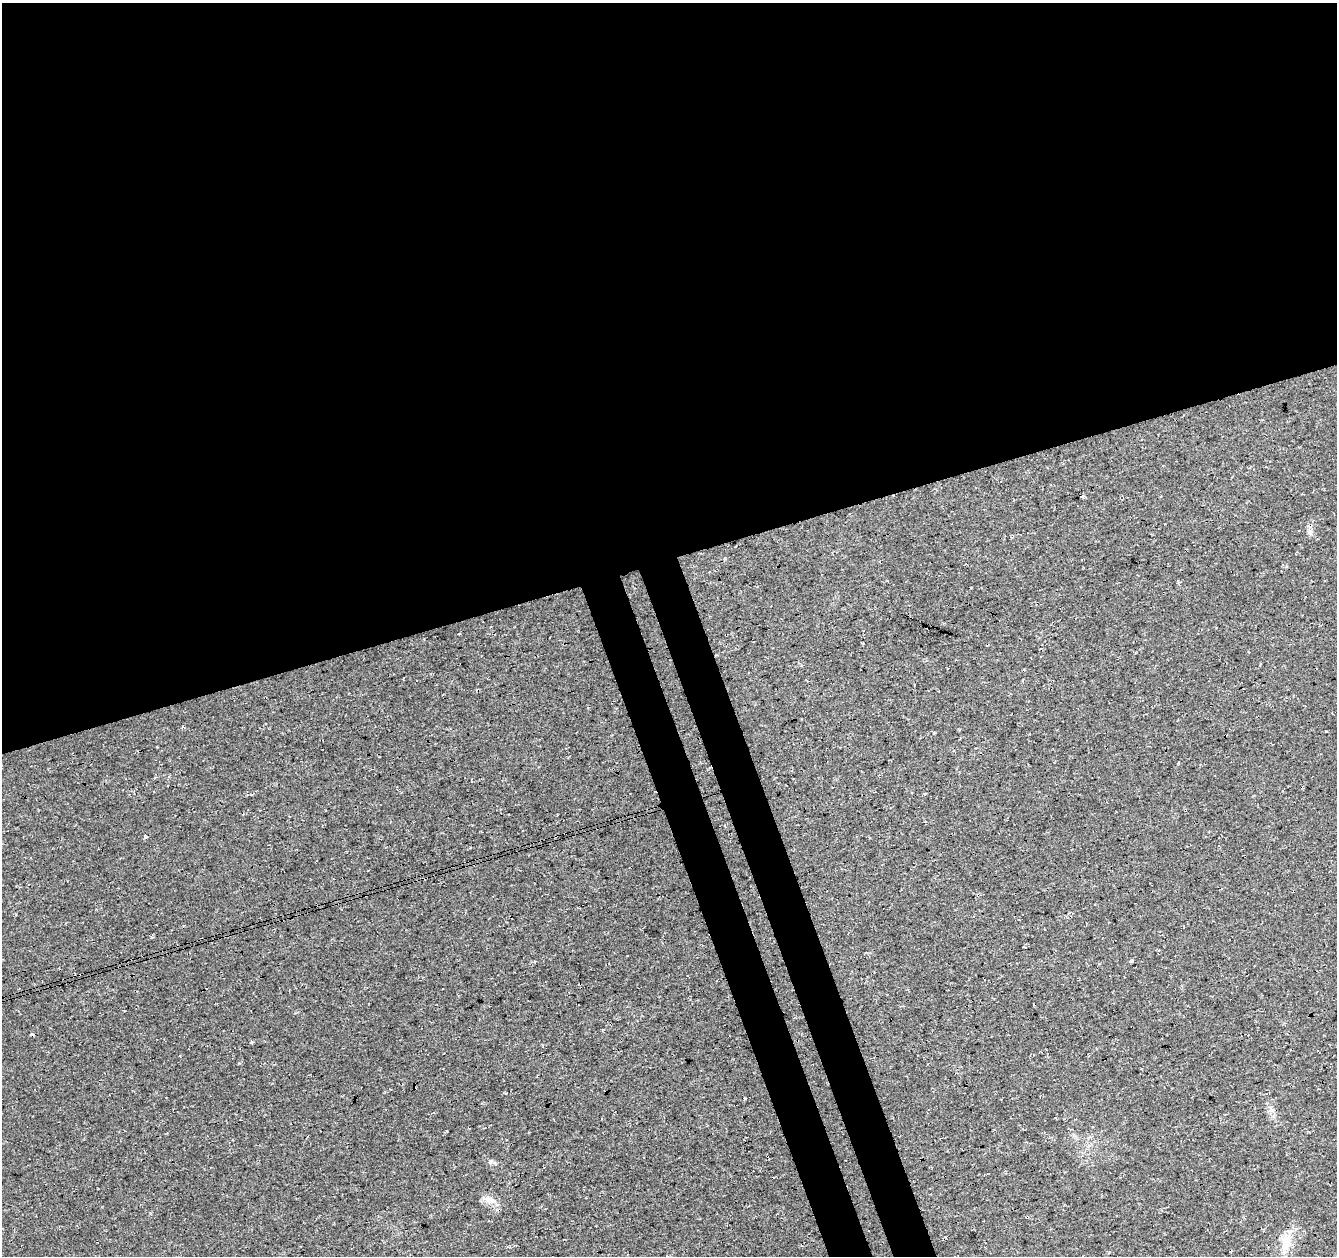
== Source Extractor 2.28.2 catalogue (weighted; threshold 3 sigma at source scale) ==
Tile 2 of 4 x 4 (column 2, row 1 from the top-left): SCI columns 1389-2723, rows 3848-5101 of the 5449 x 5237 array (HDU 1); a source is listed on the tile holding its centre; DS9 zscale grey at full resolution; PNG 1339 x 1258 px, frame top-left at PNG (2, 3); no overlay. Shown black and unused: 48% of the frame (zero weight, under 3 of 4 exposures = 5% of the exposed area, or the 3 px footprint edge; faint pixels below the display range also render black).
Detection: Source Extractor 2.28.2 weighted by HDU 2 'WHT'; one run over the whole footprint, this tile lists its part. Background 0.0307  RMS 0.0081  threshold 0.0362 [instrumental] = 3 sigma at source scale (4.5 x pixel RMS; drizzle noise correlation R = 1.50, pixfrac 1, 0.0396/0.0396 arcsec/px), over >= 5 px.
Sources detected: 6; all 6 listed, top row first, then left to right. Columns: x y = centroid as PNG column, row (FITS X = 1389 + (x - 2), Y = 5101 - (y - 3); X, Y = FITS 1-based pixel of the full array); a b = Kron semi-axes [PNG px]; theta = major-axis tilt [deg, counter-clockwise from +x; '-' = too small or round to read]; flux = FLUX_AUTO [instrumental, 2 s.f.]
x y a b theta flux
1082 496 4 3 - 3.7
1309 532 7 6 - 2.2
1326 731 3 2 - 0.68
978 895 4 3 - 0.97
490 1200 18 8 -19 6.5
1286 1243 23 13 74 15
Overlapping masked pixels (flux is a lower limit): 1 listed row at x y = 978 895